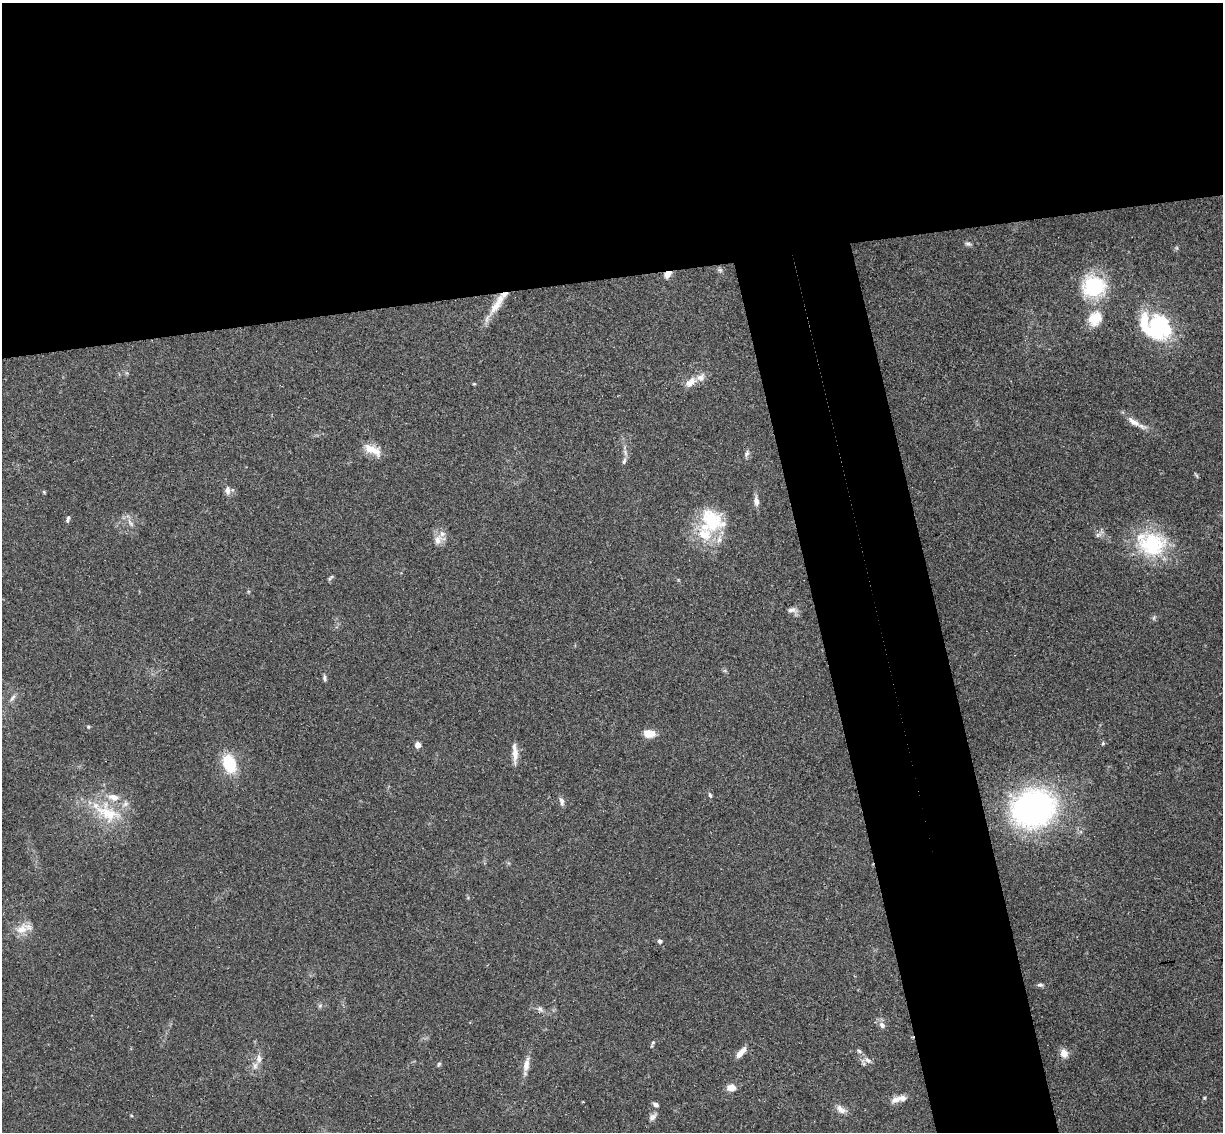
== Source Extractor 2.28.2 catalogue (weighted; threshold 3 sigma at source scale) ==
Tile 2 of 4 x 4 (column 2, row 1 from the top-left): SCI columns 1278-2498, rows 3543-4672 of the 4999 x 4935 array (HDU 1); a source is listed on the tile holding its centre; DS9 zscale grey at full resolution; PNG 1225 x 1134 px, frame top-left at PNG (2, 3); no overlay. Shown black and unused: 32% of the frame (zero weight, under 3 of 4 exposures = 6% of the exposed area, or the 3 px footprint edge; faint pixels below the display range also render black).
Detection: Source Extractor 2.28.2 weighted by HDU 2 'WHT'; one run over the whole footprint, this tile lists its part. Background 0.163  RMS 0.0072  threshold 0.0322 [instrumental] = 3 sigma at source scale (4.5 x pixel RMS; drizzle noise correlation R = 1.50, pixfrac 1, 0.05/0.05 arcsec/px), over >= 5 px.
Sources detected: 65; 1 too faint to see at this stretch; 1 inside a brighter object's white glare — not listed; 4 inside a brighter listed object's ellipse — not listed separately; the other 59 listed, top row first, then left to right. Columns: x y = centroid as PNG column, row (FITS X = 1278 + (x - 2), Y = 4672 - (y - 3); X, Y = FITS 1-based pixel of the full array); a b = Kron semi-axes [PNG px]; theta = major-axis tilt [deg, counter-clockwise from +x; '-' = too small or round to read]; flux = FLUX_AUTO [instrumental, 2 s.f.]
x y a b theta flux
968 244 8 6 -18 1.7
720 270 7 5 -44 1.6
668 274 7 5 43 6.6
1094 286 25 23 -12 51
497 304 45 8 56 15
1095 318 22 18 62 16
1157 324 36 31 -42 74
701 377 14 10 40 5.7
474 384 4 4 - 0.7
689 384 12 9 26 6
1133 422 28 8 -32 7.3
372 450 24 10 -26 10
747 453 10 6 72 1.9
624 461 11 5 73 2.3
1196 475 9 3 -60 0.99
227 490 10 7 -87 3.4
44 492 5 4 - 0.79
756 501 11 6 -82 3.7
68 519 9 4 76 1.6
712 521 32 29 -36 40
130 523 14 5 -58 3.5
1099 534 16 5 38 2.6
438 540 16 12 27 6.7
1151 544 42 33 -20 54
330 578 9 4 45 1.2
792 610 14 6 -5 3.4
324 678 9 4 -81 1.6
13 698 12 4 57 2.2
88 727 5 4 - 0.86
649 734 13 8 -3 8.9
1103 743 5 4 - 0.88
418 745 6 6 - 4.1
515 753 25 6 -87 6.7
229 764 21 14 -69 26
710 795 8 5 -74 1.4
562 801 12 6 -76 2.7
1034 808 37 31 17 210
108 813 41 23 -27 37
22 929 18 13 35 9.5
660 941 6 5 - 1.8
1040 985 9 5 -7 1.8
320 1006 6 6 - 1.3
540 1009 10 7 -44 2.6
882 1025 9 7 -49 3.2
653 1043 10 4 67 1.2
859 1051 7 5 -44 1.4
741 1052 15 6 48 6
1064 1053 12 9 -74 5.2
259 1059 11 8 -86 4.6
868 1061 9 5 -29 2.8
439 1064 6 4 60 1
526 1064 22 7 78 6.4
731 1088 9 7 -5 6
1204 1098 4 4 - 0.8
896 1100 15 8 25 5
655 1104 7 5 -24 1.9
841 1109 16 8 -43 4.7
131 1115 5 3 - 0.63
653 1117 11 7 39 2.9
Overlapping masked pixels (flux is a lower limit): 2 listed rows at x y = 668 274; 497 304